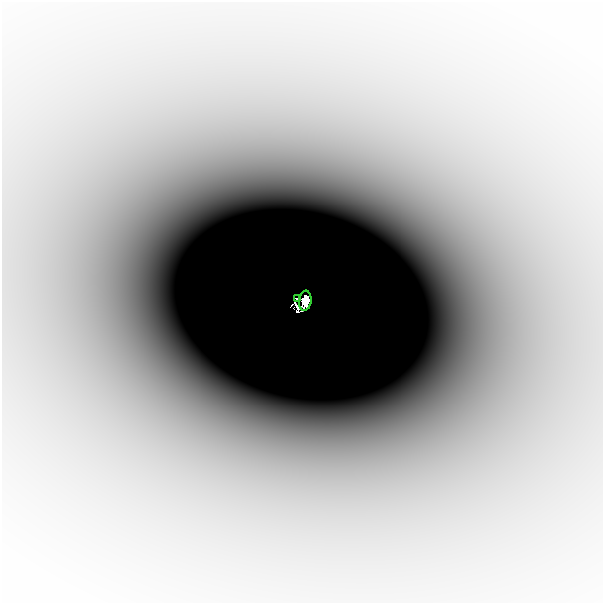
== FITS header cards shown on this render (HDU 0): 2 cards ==
NAXIS1  =                  601
NAXIS2  =                  601

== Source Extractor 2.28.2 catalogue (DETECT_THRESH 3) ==
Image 601 x 601 px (HDU 0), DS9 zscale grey, 1 PNG px = 1 image px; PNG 605 x 605 px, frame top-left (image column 1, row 601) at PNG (2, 2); each listed source drawn as its Kron ellipse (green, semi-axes under 4 px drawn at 4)
Background -3.62e-05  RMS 6.4e-06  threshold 1.93e-05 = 3 sigma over >= 5 px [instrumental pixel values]
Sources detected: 3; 1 with non-positive FLUX_AUTO (blend fragments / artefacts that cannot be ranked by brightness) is neither listed nor drawn; the other 2 listed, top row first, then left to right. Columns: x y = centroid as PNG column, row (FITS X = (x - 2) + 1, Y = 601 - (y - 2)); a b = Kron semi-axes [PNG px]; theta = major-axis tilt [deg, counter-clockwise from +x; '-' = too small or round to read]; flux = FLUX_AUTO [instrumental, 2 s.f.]
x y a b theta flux
297 299 3 3 - 0.1
305 301 10 6 82 0.47
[1 non-positive-flux detection neither listed nor drawn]